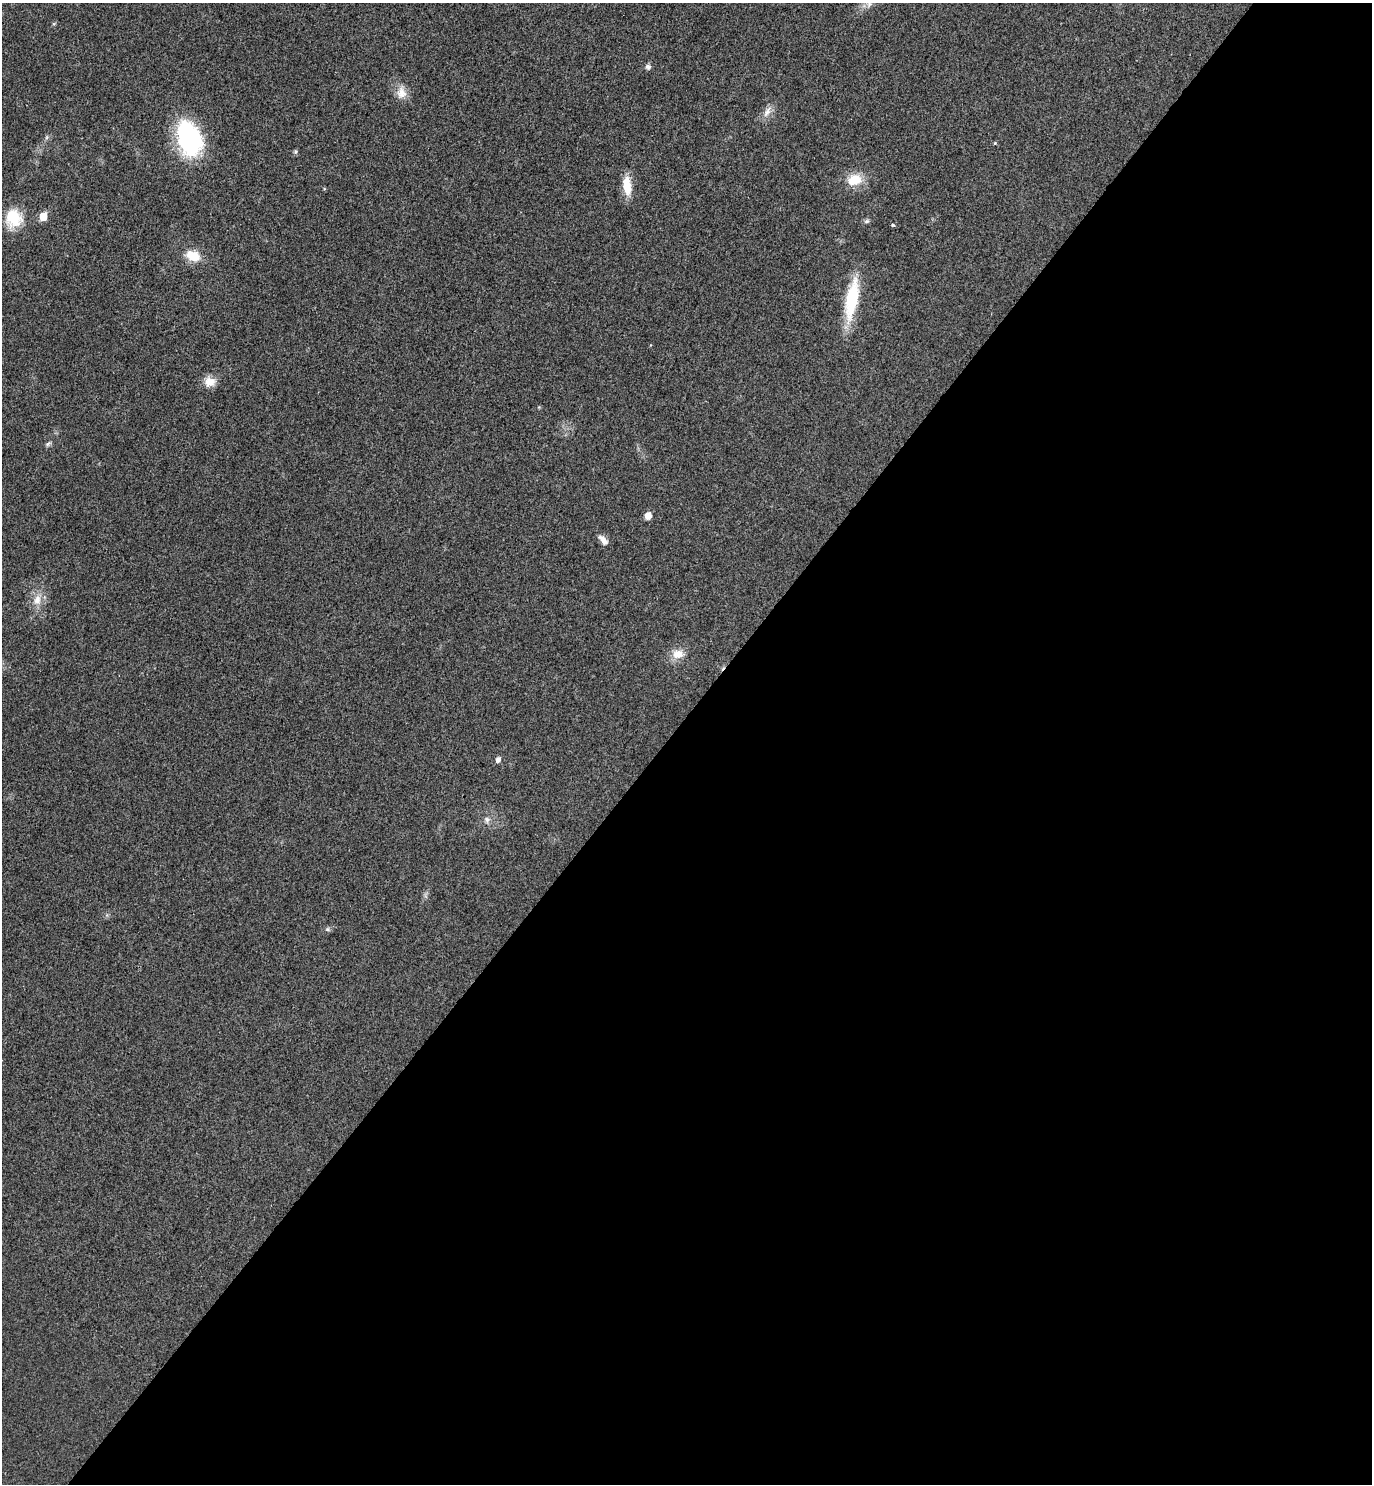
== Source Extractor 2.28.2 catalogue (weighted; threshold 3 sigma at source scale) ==
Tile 12 of 4 x 4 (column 4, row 3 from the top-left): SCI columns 4311-5680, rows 1527-3008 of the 6021 x 6015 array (HDU 1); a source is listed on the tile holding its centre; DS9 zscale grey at full resolution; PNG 1374 x 1486 px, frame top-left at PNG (2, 3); no overlay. Shown black and unused: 52% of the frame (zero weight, under 3 of 4 exposures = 6% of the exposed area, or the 3 px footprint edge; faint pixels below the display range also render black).
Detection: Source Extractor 2.28.2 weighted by HDU 2 'WHT'; one run over the whole footprint, this tile lists its part. Background 0.0407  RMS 0.0068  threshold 0.0307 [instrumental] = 3 sigma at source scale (4.5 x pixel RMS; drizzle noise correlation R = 1.50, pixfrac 1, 0.05/0.05 arcsec/px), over >= 5 px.
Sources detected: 29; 1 cosmic-ray / hot-pixel residue — not listed; the other 28 listed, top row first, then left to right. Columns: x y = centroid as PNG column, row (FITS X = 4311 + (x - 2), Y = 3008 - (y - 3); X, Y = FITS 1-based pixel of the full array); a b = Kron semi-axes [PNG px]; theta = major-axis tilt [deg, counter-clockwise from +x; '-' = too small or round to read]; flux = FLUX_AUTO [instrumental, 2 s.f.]
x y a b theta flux
869 4 11 8 80 3.5
648 67 7 7 - 2.2
401 92 19 13 90 8.3
767 112 17 8 57 5.6
47 137 7 5 72 1.5
189 139 35 22 -72 92
995 143 5 5 - 0.81
295 152 6 5 - 1.3
854 180 19 14 18 16
627 186 23 10 -84 13
43 216 6 5 - 15
14 218 23 20 83 22
867 221 8 6 31 1.7
893 225 3 3 - 2
193 256 14 10 -19 16
852 299 53 14 80 38
650 345 4 3 - 0.47
210 382 15 12 -3 8.1
539 407 4 4 - 0.66
48 444 9 6 43 1.7
648 516 6 5 - 8.3
603 540 15 7 -49 4.6
37 600 18 11 70 9
678 654 18 13 0 9
498 759 6 5 - 3.4
487 820 10 8 -83 3.3
426 895 11 4 -90 1.8
327 929 8 6 0 1.6
Isophote crosses this tile's border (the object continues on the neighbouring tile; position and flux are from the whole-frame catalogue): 1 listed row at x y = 869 4